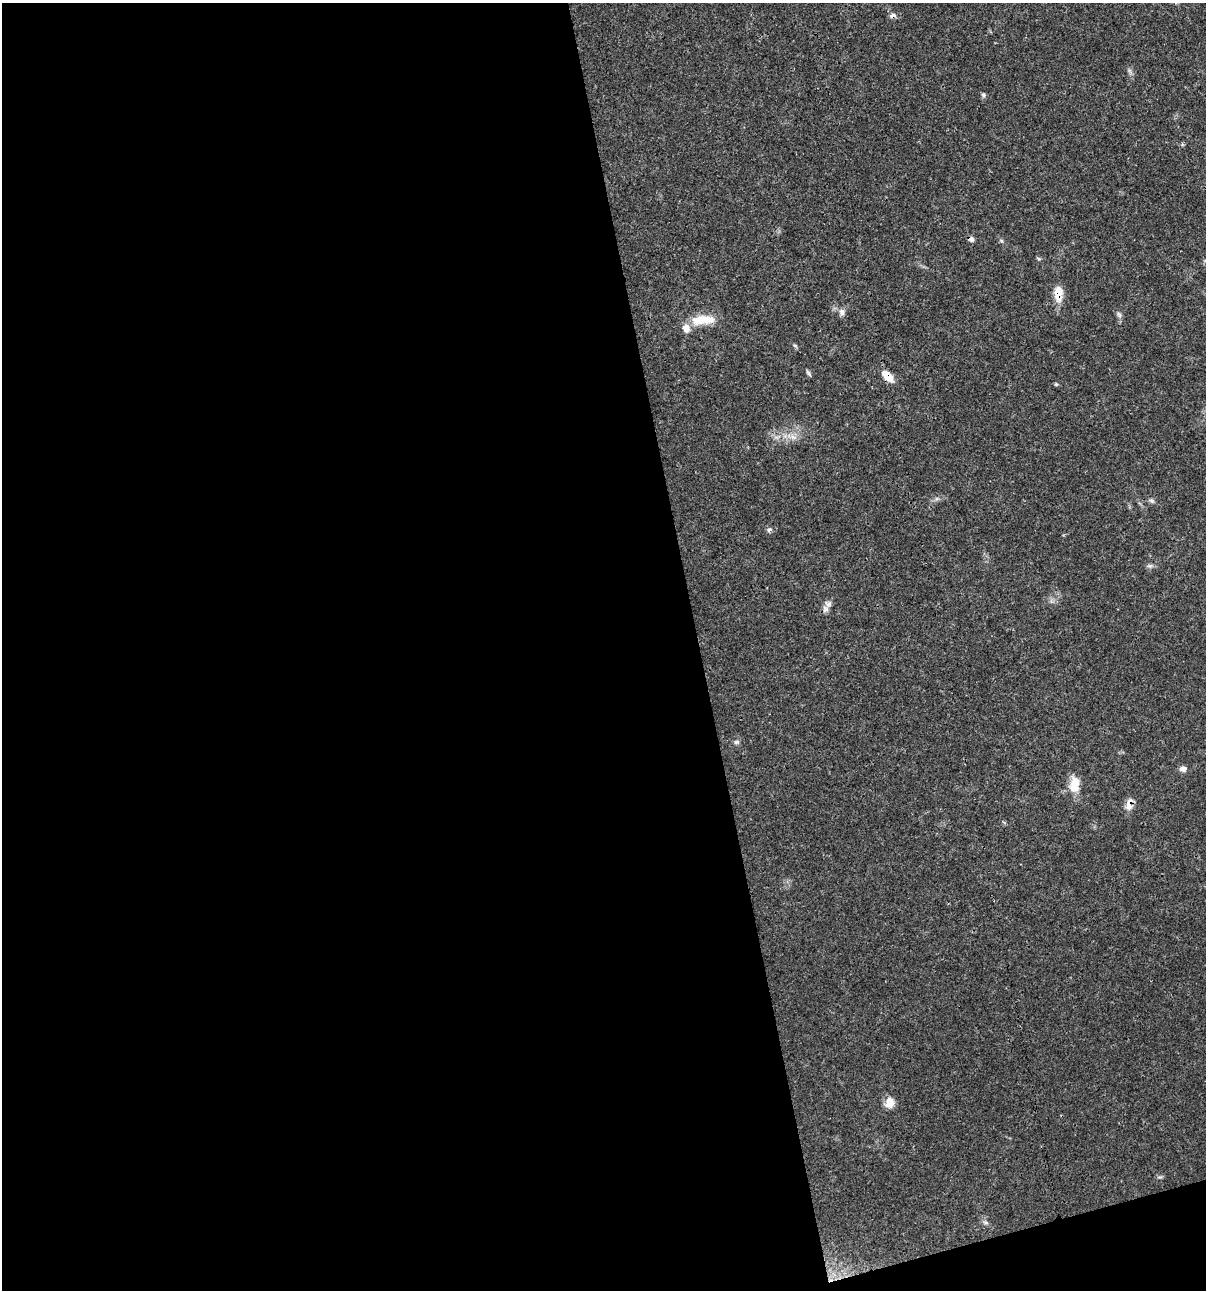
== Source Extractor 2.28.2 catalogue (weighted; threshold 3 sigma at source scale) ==
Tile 13 of 4 x 4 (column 1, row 4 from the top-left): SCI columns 101-1304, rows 6-1293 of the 4963 x 5162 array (HDU 1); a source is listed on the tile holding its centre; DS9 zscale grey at full resolution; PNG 1208 x 1292 px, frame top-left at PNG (2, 3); no overlay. Shown black and unused: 59% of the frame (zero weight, under 3 of 4 exposures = <1% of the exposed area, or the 3 px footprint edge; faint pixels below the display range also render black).
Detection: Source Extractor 2.28.2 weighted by HDU 2 'WHT'; one run over the whole footprint, this tile lists its part. Background 0.0314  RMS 0.002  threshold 0.0091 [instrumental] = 3 sigma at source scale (4.5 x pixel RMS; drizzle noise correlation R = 1.50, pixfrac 1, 0.0396/0.0396 arcsec/px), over >= 5 px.
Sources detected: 28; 1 too faint to see at this stretch — not listed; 3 inside a brighter listed object's ellipse — not listed separately; the other 24 listed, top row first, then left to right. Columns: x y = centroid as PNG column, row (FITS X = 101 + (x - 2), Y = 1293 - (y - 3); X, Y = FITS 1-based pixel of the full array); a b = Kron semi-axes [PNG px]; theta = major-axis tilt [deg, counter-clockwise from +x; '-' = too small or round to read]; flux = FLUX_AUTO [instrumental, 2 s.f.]
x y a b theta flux
892 15 9 5 37 0.59
983 95 9 5 -77 0.4
971 239 7 7 - 0.63
1001 241 6 5 - 0.3
1038 259 7 3 -19 0.26
1058 294 15 8 87 3.8
842 312 10 8 86 0.98
1119 315 9 5 -62 0.57
703 320 33 12 3 4.8
795 346 6 4 -20 0.29
808 373 9 4 -56 0.4
888 376 17 8 -43 2.7
1056 384 5 5 - 0.27
793 437 10 5 -26 0.99
1151 500 8 6 -20 0.5
769 529 8 5 46 0.46
1149 566 8 6 0 0.53
828 604 11 9 -36 0.86
736 742 8 6 3 0.49
1183 769 8 7 - 0.94
1074 784 22 12 89 3.4
1130 802 15 9 61 1.4
890 1102 13 10 82 2.3
986 1222 8 4 -19 0.41
Overlapping masked pixels (flux is a lower limit): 5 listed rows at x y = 892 15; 971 239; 1058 294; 888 376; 1130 802